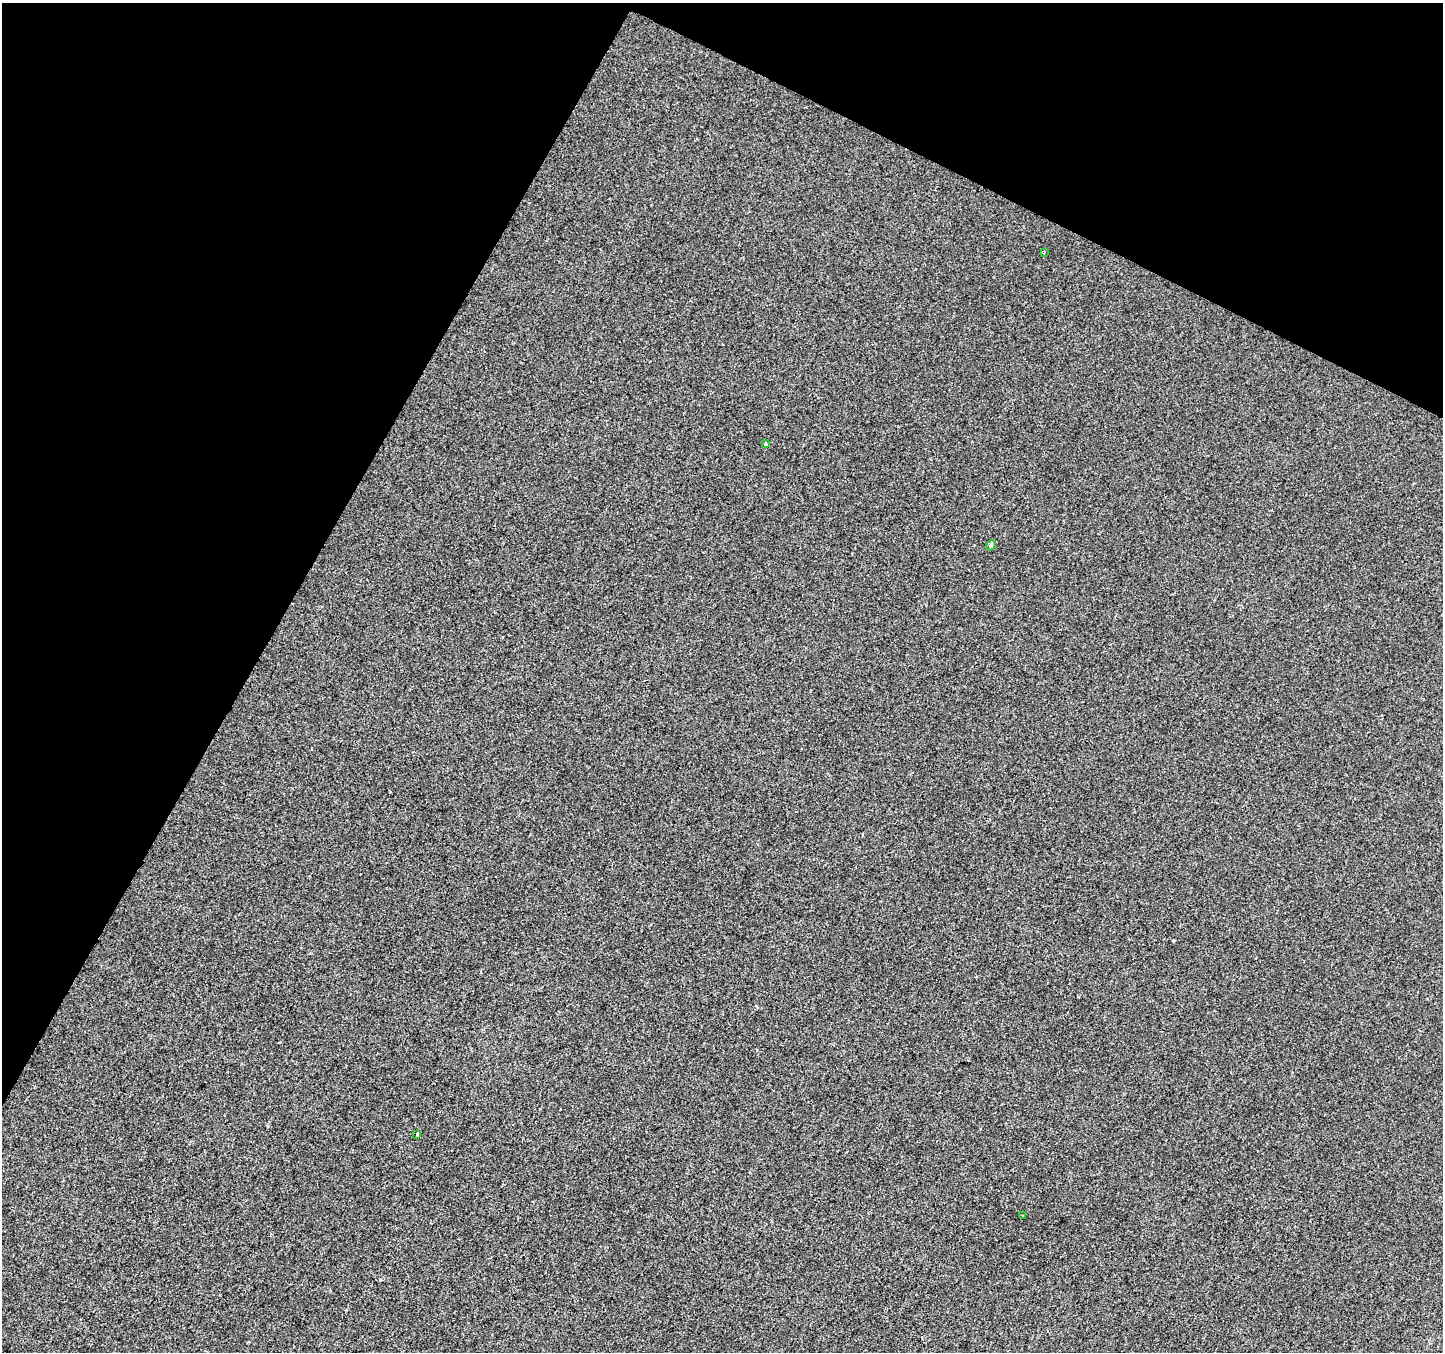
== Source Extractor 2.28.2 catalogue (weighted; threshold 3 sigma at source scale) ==
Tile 2 of 4 x 4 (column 2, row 1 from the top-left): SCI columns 1448-2888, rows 4317-5666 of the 5770 x 5865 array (HDU 1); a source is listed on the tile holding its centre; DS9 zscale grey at full resolution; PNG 1445 x 1354 px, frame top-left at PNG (2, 3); each listed source drawn as its Kron ellipse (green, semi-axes under 4 px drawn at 4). Shown black and unused: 27% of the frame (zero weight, under 2 of 3 exposures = <1% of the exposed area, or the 3 px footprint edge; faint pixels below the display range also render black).
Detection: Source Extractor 2.28.2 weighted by HDU 2 'WHT'; one run over the whole footprint, this tile lists its part. Background -6.54e-04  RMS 0.0041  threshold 0.0185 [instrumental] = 3 sigma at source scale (4.5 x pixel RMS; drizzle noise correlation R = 1.50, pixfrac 1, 0.0396/0.0396 arcsec/px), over >= 5 px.
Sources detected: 6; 1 cosmic-ray / hot-pixel residue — neither listed nor drawn; the other 5 listed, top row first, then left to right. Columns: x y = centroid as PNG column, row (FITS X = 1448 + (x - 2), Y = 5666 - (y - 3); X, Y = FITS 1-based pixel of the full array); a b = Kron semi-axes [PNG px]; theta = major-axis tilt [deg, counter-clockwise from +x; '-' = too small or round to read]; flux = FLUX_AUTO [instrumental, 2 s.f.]
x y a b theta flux
1044 252 3 2 - 0.36
765 444 3 3 - 0.79
991 545 6 4 47 0.58
417 1134 3 3 - 1.3
1023 1216 3 2 - 0.5